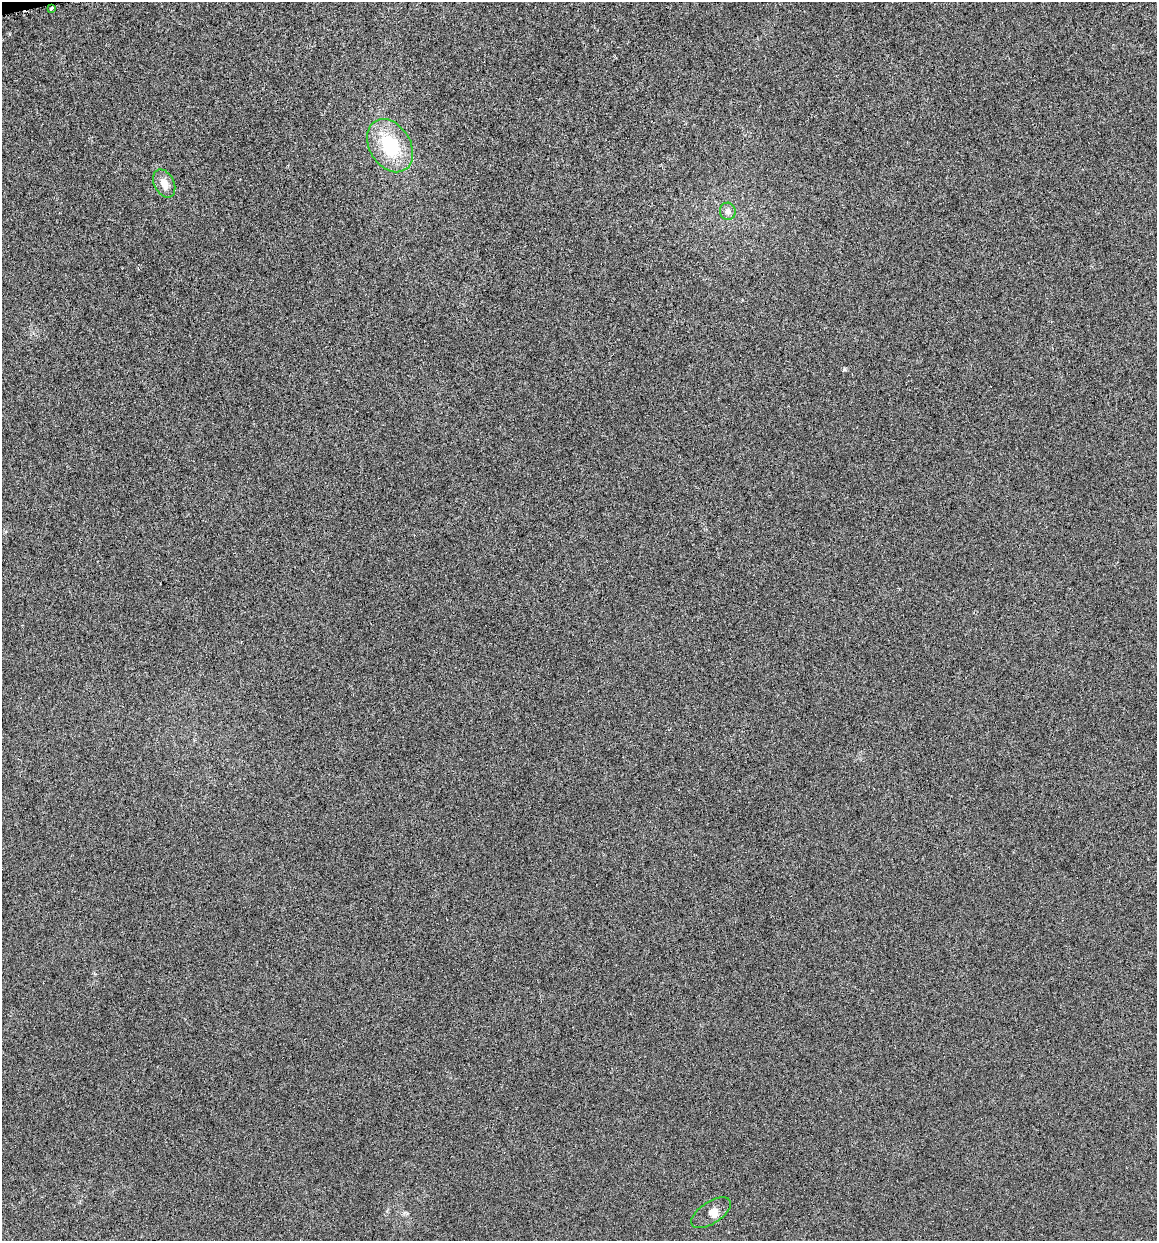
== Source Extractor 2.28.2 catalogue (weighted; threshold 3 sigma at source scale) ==
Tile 11 of 4 x 4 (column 3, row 3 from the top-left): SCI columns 2400-3554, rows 1245-2483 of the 4745 x 4962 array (HDU 1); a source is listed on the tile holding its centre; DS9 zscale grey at full resolution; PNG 1159 x 1243 px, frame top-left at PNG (2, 2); each listed source drawn as its Kron ellipse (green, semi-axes under 4 px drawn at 4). Shown black and unused: <1% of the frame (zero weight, under 4 of 8 exposures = <1% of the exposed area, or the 3 px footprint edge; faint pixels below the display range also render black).
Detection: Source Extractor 2.28.2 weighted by HDU 2 'WHT'; one run over the whole footprint, this tile lists its part. Background -6.77e-04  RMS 0.0021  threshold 0.00878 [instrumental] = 3 sigma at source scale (4.09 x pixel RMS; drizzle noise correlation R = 1.36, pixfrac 0.8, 0.0396/0.0396 arcsec/px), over >= 5 px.
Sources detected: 6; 1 inside a brighter listed object's ellipse — not listed separately; the other 5 listed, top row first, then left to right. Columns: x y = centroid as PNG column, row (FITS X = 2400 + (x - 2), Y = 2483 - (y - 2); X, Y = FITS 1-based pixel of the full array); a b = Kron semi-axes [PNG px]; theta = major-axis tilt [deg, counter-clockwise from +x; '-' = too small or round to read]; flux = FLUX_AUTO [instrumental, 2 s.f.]
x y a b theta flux
51 9 3 3 - 0.36
390 146 28 20 -59 10
164 183 15 10 -63 1.8
728 211 8 8 - 0.96
711 1213 22 11 33 1.5